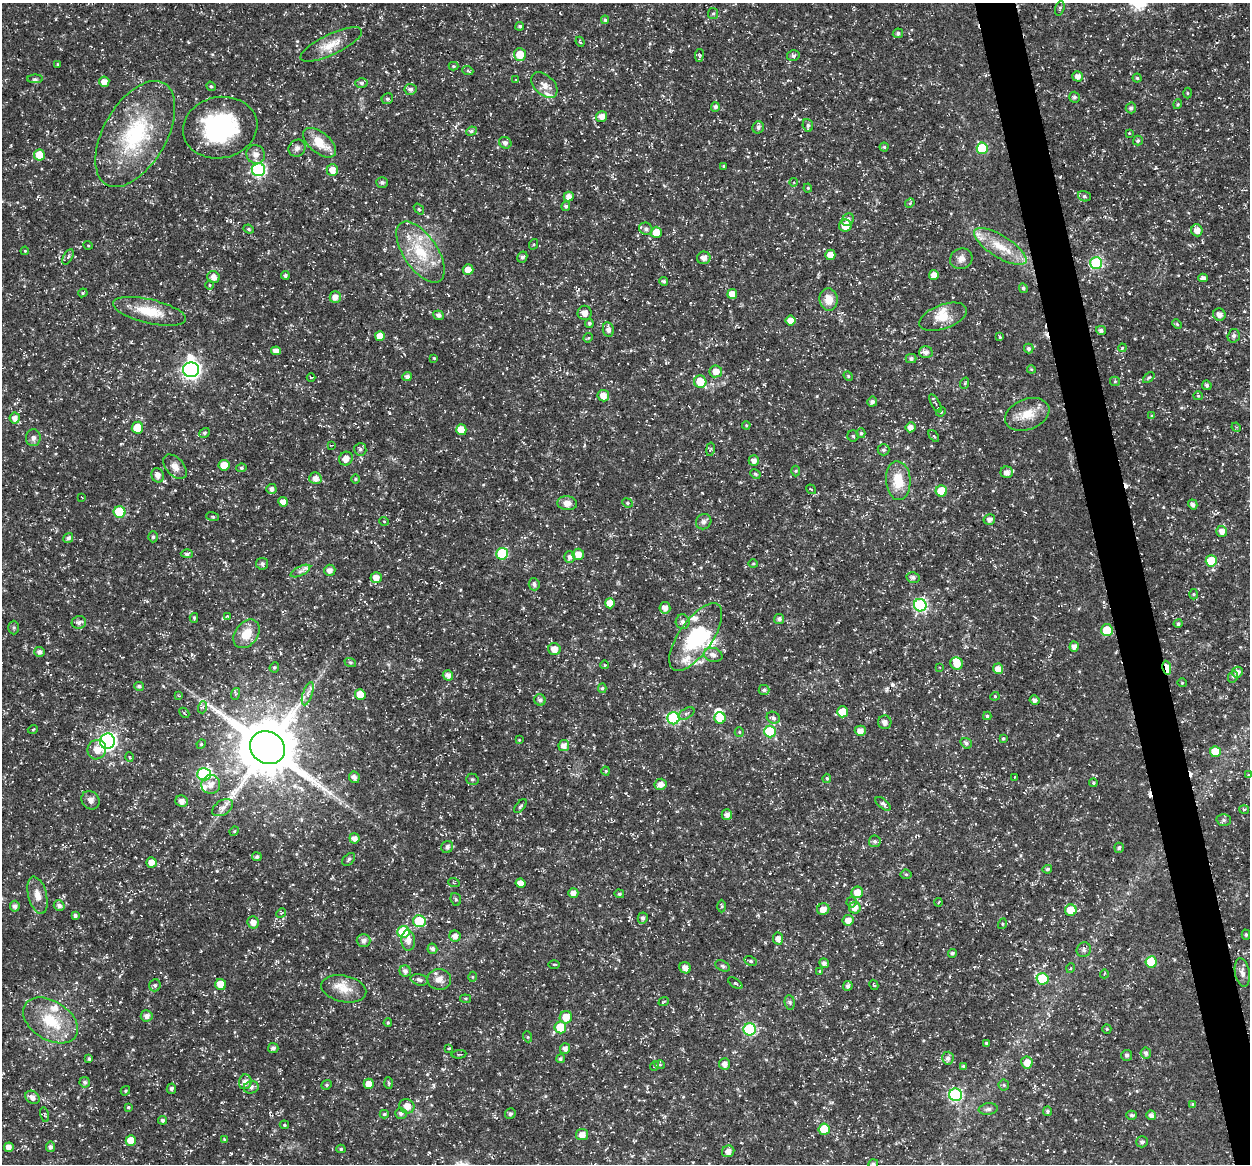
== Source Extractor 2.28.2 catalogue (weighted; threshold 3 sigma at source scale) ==
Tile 6 of 4 x 4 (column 2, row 2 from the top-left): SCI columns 1300-2547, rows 2372-3533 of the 5044 x 4838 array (HDU 1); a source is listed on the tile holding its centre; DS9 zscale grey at full resolution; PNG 1252 x 1166 px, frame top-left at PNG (2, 3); each listed source drawn as its Kron ellipse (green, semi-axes under 4 px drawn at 4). Shown black and unused: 3% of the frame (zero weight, under 3 of 5 exposures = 3% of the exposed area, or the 3 px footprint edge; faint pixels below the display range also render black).
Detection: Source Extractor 2.28.2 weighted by HDU 2 'WHT'; one run over the whole footprint, this tile lists its part. Background 0.0242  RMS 0.0022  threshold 0.00992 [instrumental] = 3 sigma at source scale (4.5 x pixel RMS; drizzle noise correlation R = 1.50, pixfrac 1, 0.0396/0.0396 arcsec/px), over >= 5 px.
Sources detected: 397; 3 inside a brighter object's white glare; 6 cosmic-ray / hot-pixel residue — neither listed nor drawn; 10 inside a brighter listed object's ellipse — not listed separately; the other 378 listed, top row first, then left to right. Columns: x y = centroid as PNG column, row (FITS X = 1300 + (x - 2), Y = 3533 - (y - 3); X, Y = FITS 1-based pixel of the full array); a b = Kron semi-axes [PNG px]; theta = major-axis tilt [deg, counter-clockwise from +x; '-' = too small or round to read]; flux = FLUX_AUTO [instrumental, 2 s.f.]
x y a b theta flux
1060 8 7 4 72 0.37
713 13 5 5 - 0.37
605 20 4 4 - 0.34
520 26 4 4 - 0.41
898 33 5 5 - 0.49
580 42 5 3 - 0.25
331 44 34 10 25 3.8
520 54 6 6 - 3.4
699 55 6 3 82 0.22
793 55 6 5 - 0.54
57 64 3 2 - 0.13
454 66 5 4 - 0.25
468 71 5 3 - 0.3
1078 76 5 5 - 1.2
1137 78 4 4 - 0.29
35 79 7 4 1 0.47
516 79 3 2 - 0.17
104 82 5 5 - 1.4
361 83 6 5 - 0.5
544 85 15 9 -43 1.7
211 86 5 4 - 0.28
410 89 6 5 - 0.69
1187 93 5 3 - 0.22
1074 97 5 5 - 0.48
387 99 6 5 - 0.49
1178 104 5 3 - 0.22
715 107 5 4 - 0.61
1131 108 5 5 - 0.58
602 116 5 5 - 1.4
808 125 6 5 - 0.44
758 127 6 5 - 0.6
220 128 37 30 12 23
471 131 5 4 - 0.41
1129 133 3 3 - 0.14
135 134 58 31 60 21
1138 141 5 5 - 0.47
320 143 20 10 -39 4.4
505 143 6 5 - 0.71
884 147 4 4 - 0.28
297 148 9 8 - 0.88
982 148 6 5 - 11
256 154 9 9 - 1.6
39 155 5 5 - 3.4
724 166 4 3 - 0.21
258 170 7 6 - 32
332 170 6 6 - 1.9
382 182 6 5 - 0.48
794 182 4 3 - 0.25
808 188 4 4 - 0.23
569 196 5 5 - 1.2
1084 196 6 5 - 0.45
910 203 5 4 - 0.27
566 206 5 4 - 0.42
419 209 6 3 -52 0.26
848 220 7 5 58 0.74
845 226 6 6 - 3
249 229 5 4 - 0.34
646 229 7 6 - 0.67
1197 230 6 5 - 1.3
656 232 6 5 - 2.8
534 244 5 3 - 0.23
88 245 5 3 - 0.18
1000 246 30 11 -32 5.1
25 251 4 3 - 0.17
420 252 35 17 -56 9.1
830 255 5 5 - 1.8
68 257 8 4 62 0.43
522 257 6 4 62 0.55
704 258 7 6 - 1.1
961 259 11 10 - 1.3
1096 263 6 6 - 18
468 270 5 5 - 2.2
285 275 4 4 - 0.48
934 275 5 5 - 1.4
214 277 6 5 - 1.3
1203 278 4 4 - 0.7
664 281 4 4 - 0.44
210 285 5 3 - 0.18
1023 288 5 4 - 0.44
83 293 5 4 - 0.3
732 294 5 5 - 1.8
335 297 6 5 - 1.3
829 299 11 9 -85 2.7
149 311 37 12 -13 6.1
585 313 7 7 - 1.5
439 315 5 4 - 0.63
1219 315 6 6 - 1.2
943 317 25 12 20 3.6
791 320 5 5 - 1.9
589 323 5 4 - 0.34
1177 324 5 4 - 0.28
608 329 7 5 -82 1
1101 330 5 4 - 0.65
380 336 5 5 - 2.7
1234 336 7 6 - 0.74
1000 337 3 3 - 0.29
588 338 5 4 - 0.21
1029 348 5 5 - 0.64
1122 348 4 3 - 0.22
276 351 5 4 - 1.3
926 352 7 6 - 1.1
434 358 4 3 - 0.2
911 359 5 4 - 0.55
1031 369 4 3 - 0.2
191 370 8 7 - 72
716 371 6 6 - 1.6
848 376 5 4 - 0.26
311 377 4 3 - 0.17
407 377 5 4 - 0.71
1149 378 6 4 43 0.31
1115 381 5 4 - 0.26
700 382 6 6 - 4.5
965 383 6 3 72 0.24
1207 385 5 4 - 0.52
603 396 6 5 - 1.9
1198 396 5 4 - 0.23
872 402 5 5 - 0.65
935 403 10 3 -59 0.4
941 412 5 4 - 0.26
1027 414 23 15 21 4.2
1152 416 4 4 - 0.32
15 418 5 5 - 1.2
746 425 4 4 - 0.25
910 427 5 5 - 1.3
1236 427 5 4 - 0.28
137 428 6 5 - 4.7
461 430 5 5 - 3.5
204 433 5 4 - 0.41
861 433 5 4 - 0.38
853 436 5 5 - 0.32
934 436 7 3 -52 0.31
33 438 8 7 - 0.9
332 445 4 2 - 0.17
360 449 6 6 - 0.56
710 449 7 3 79 0.27
884 450 6 5 - 0.52
346 459 7 6 - 1.6
754 461 5 5 - 1
224 465 5 5 - 3.5
175 467 14 9 -47 1.5
241 468 5 4 - 0.4
796 471 5 3 - 0.22
1007 472 6 6 - 1.2
755 474 5 3 - 0.36
158 475 7 6 - 1.3
315 478 6 6 - 1.3
355 479 5 3 - 0.23
898 481 19 12 -86 5.1
271 489 5 5 - 0.83
811 489 5 3 - 0.21
941 491 5 5 - 5.6
82 498 3 2 - 0.15
283 502 5 4 - 1.6
567 503 10 7 -6 1.8
627 503 5 4 - 0.34
1193 504 5 4 - 0.9
120 512 6 6 - 10
213 517 6 3 -19 0.26
989 519 6 5 - 0.92
384 521 4 3 - 0.17
704 522 8 7 - 0.72
1222 531 5 5 - 1.3
153 537 5 4 - 0.43
68 538 5 4 - 0.71
187 554 6 4 -2 0.48
502 554 6 6 - 12
578 554 6 5 - 1.8
570 557 5 5 - 0.79
1211 561 5 5 - 5.7
262 564 6 6 - 0.54
753 564 5 3 - 0.24
330 570 5 5 - 1.1
300 571 11 4 27 0.79
913 577 6 5 - 0.6
376 578 5 5 - 1.5
534 584 6 5 - 0.58
1193 594 5 3 - 0.23
610 603 5 5 - 2.8
920 605 6 6 - 29
665 608 6 5 - 1.4
227 616 4 3 - 0.21
194 618 5 4 - 0.31
779 619 5 5 - 0.71
79 622 7 6 - 0.85
683 622 7 7 - 0.92
1178 624 4 4 - 0.46
14 628 7 5 89 0.43
1107 630 6 5 - 6.7
247 634 16 11 53 3.6
696 637 39 16 55 14
1074 647 5 4 - 1.1
554 649 6 6 - 1.7
40 652 5 5 - 0.78
713 655 9 7 -15 1
350 662 6 4 -18 0.32
957 663 6 6 - 2.3
604 665 4 3 - 0.19
274 667 5 4 - 0.35
940 667 3 2 - 0.15
1167 668 7 4 -78 7.7
998 669 5 5 - 1.7
1237 672 5 5 - 1.1
448 675 5 5 - 1
1233 677 6 4 67 0.35
1182 683 4 4 - 0.22
139 686 5 4 - 0.48
602 688 5 4 - 0.38
764 690 5 5 - 0.51
235 694 6 4 71 0.33
308 694 12 4 71 1
360 695 5 5 - 3.8
179 696 4 2 - 0.18
995 696 4 4 - 0.24
540 700 6 5 - 0.72
1035 700 5 4 - 0.85
203 707 6 4 72 0.35
842 712 5 5 - 4.3
184 713 6 2 -47 0.21
686 713 9 5 30 0.58
987 716 4 4 - 0.31
673 718 6 6 - 20
720 718 6 5 - 5.2
773 718 7 5 -28 0.61
885 722 7 6 - 0.91
33 729 5 3 - 0.22
860 731 5 5 - 1.4
739 732 5 4 - 0.25
770 732 6 6 - 13
1003 738 4 4 - 0.32
519 740 3 3 - 0.17
108 741 7 7 - 66
966 743 6 5 - 0.52
201 744 5 4 - 0.25
564 745 5 5 - 1.3
267 748 18 16 -32 1500
97 750 10 9 - 2.1
1215 752 5 5 - 4.7
129 757 5 3 - 0.2
606 771 4 4 - 0.25
204 774 7 6 - 28
1248 775 4 3 - 0.23
354 777 6 5 - 0.86
1014 777 3 2 - 0.15
827 778 4 3 - 0.33
472 779 6 5 - 0.43
1093 783 4 3 - 0.3
211 784 9 9 - 1.7
661 784 6 5 - 1.2
90 800 10 8 -48 1.1
182 801 6 5 - 1.4
883 804 9 4 -38 0.57
520 806 8 4 52 0.39
222 808 12 7 31 1.2
1244 810 5 3 - 0.25
727 815 5 5 - 1.1
1224 820 7 5 1 0.58
234 831 5 4 - 0.27
354 838 5 5 - 1.2
875 841 6 6 - 0.53
447 847 6 6 - 0.73
1119 848 5 5 - 0.46
257 857 5 4 - 0.46
349 859 7 5 46 0.46
151 862 5 5 - 1.5
1047 869 5 4 - 0.43
906 874 5 5 - 0.33
454 883 6 3 -20 0.22
520 883 5 4 - 1.6
857 892 6 5 - 2.2
573 893 5 4 - 1.2
619 894 5 4 - 0.32
37 895 19 9 -76 2.1
456 899 6 5 - 0.36
851 902 5 5 - 0.36
939 902 4 2 - 0.18
15 906 5 5 - 0.73
59 906 5 5 - 0.77
722 906 6 4 -89 0.37
855 908 6 6 - 1.6
823 909 6 5 - 1.7
1071 910 6 6 - 4
281 913 5 4 - 0.32
75 915 4 3 - 0.56
643 918 5 5 - 0.61
848 920 5 5 - 1.7
419 921 6 6 - 8.5
253 922 6 5 - 1.4
1002 924 5 3 - 0.21
403 932 6 6 - 13
1246 935 5 4 - 0.35
455 936 5 5 - 1.1
778 939 6 5 - 1.2
408 940 10 7 -88 1.3
363 941 7 6 - 0.96
432 949 5 5 - 0.7
1084 950 7 7 - 0.65
952 953 4 4 - 0.44
751 961 6 4 -27 0.42
1151 962 6 5 - 8.3
824 963 5 4 - 0.85
554 964 5 3 - 0.23
722 966 8 5 -27 0.43
685 968 6 5 - 1.1
1071 968 5 3 - 0.23
405 971 5 5 - 0.83
820 971 4 3 - 0.22
1242 973 14 7 -79 1.3
1104 974 4 2 - 0.16
472 977 5 3 - 0.23
439 979 12 10 0 1.8
1042 979 6 6 - 10
419 980 9 5 -14 0.57
735 983 8 4 -35 0.36
221 984 6 5 - 3
155 985 6 5 - 0.54
874 985 5 3 - 0.24
848 986 5 4 - 0.7
344 989 23 13 -12 3.5
466 999 5 4 - 0.27
664 1001 5 3 - 0.21
790 1002 7 5 -83 0.52
147 1016 6 5 - 0.92
566 1017 6 6 - 2.5
50 1020 30 19 -33 8.6
388 1023 4 3 - 0.24
560 1027 6 6 - 5.7
750 1029 6 6 - 22
1107 1029 5 4 - 0.27
528 1037 5 3 - 0.21
986 1043 4 4 - 0.29
273 1048 5 5 - 0.61
449 1048 4 2 - 0.18
565 1048 5 5 - 0.93
1146 1053 6 5 - 0.68
459 1054 7 2 5 0.2
1127 1055 5 5 - 0.42
948 1058 6 6 - 0.88
89 1059 4 3 - 0.32
560 1059 4 4 - 0.45
1027 1062 6 5 - 2.2
725 1064 5 5 - 1.2
660 1065 5 3 - 0.22
654 1066 5 3 - 0.32
964 1066 4 3 - 0.44
85 1082 5 5 - 0.5
245 1082 7 6 - 1.4
389 1083 6 4 -87 0.29
369 1084 5 5 - 2.1
327 1085 5 4 - 0.31
1004 1085 5 5 - 0.32
251 1087 7 6 - 0.67
171 1089 5 4 - 0.52
125 1091 5 4 - 0.28
955 1095 6 6 - 28
32 1097 8 6 -35 1.2
1193 1104 4 4 - 0.42
407 1106 8 7 - 1.9
128 1107 4 3 - 0.32
988 1109 9 5 8 0.6
1047 1111 5 4 - 0.49
401 1113 6 5 - 0.7
384 1114 4 4 - 0.34
510 1114 5 5 - 0.47
45 1115 7 4 -77 0.35
1132 1115 5 4 - 0.51
1151 1115 5 4 - 0.96
162 1120 4 4 - 0.5
284 1125 5 4 - 0.27
824 1129 5 5 - 6.1
582 1135 6 5 - 1.6
224 1139 3 2 - 0.16
131 1140 5 5 - 3.2
1142 1142 6 5 - 0.63
9 1147 5 4 - 1.3
50 1147 5 4 - 0.67
341 1149 4 4 - 0.33
728 1151 6 5 - 1.2
873 1164 5 4 - 0.55
Overlapping masked pixels (flux is a lower limit): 1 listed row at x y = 1167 668
Isophote crosses this tile's border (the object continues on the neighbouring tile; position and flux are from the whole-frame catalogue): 2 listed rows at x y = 1060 8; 873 1164